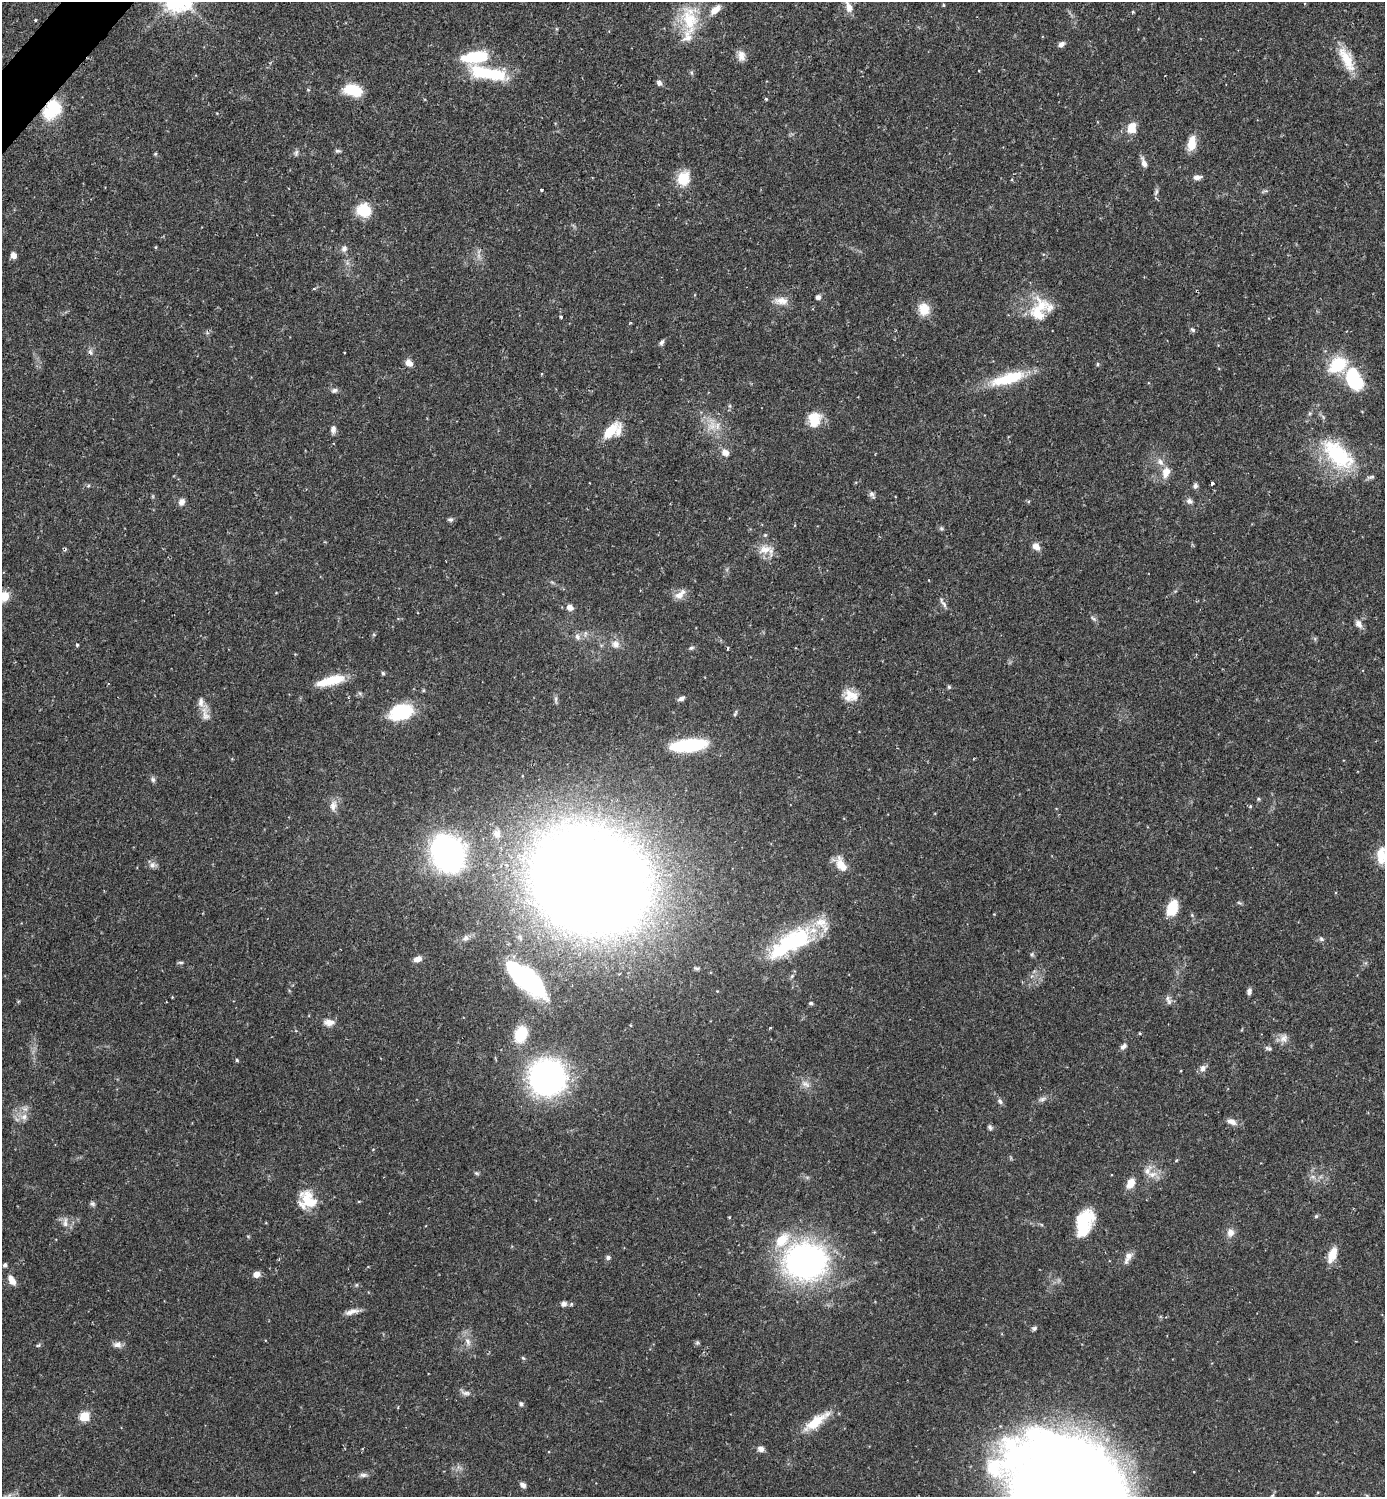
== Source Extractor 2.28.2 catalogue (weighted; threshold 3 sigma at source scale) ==
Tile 11 of 4 x 4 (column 3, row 3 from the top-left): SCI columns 2921-4303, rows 1497-2991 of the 5983 x 5982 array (HDU 1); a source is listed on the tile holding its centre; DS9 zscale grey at full resolution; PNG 1387 x 1499 px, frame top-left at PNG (2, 2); no overlay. Shown black and unused: <1% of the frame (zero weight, under 2 of 3 exposures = <1% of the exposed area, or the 3 px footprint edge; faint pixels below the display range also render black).
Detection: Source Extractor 2.28.2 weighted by HDU 2 'WHT'; one run over the whole footprint, this tile lists its part. Background 0.0719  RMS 0.0042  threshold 0.0191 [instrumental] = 3 sigma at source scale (4.5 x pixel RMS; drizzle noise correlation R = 1.50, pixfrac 1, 0.05/0.05 arcsec/px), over >= 5 px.
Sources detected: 182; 4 inside a brighter object's white glare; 2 cosmic-ray / hot-pixel residue — not listed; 12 inside a brighter listed object's ellipse — not listed separately; the other 164 listed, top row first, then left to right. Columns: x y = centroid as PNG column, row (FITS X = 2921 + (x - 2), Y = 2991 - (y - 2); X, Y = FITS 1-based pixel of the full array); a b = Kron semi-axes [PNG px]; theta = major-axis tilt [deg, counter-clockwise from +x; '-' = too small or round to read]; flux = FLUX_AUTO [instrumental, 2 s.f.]
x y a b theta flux
943 5 5 3 - 0.39
849 7 16 8 -72 3.5
715 10 17 9 42 4
1133 12 4 4 - 0.47
689 19 42 23 -84 20
35 20 3 3 - 0.47
1061 44 8 5 36 1.8
741 56 14 9 -78 3
475 57 30 12 7 20
1347 59 35 13 -64 11
487 73 43 13 -12 28
692 73 6 4 -71 0.61
659 83 7 6 - 1.6
308 90 5 3 - 0.36
353 90 15 9 -13 17
766 99 4 3 - 0.53
52 109 23 17 53 18
1132 128 14 11 76 6
1192 143 19 10 80 5.9
338 151 8 4 -1 0.81
296 153 9 5 79 1
155 154 5 4 - 0.56
1144 163 12 6 -69 2.4
1197 177 10 6 5 1.9
683 178 15 13 71 11
541 190 3 3 - 0.69
1265 191 10 3 19 0.7
1156 192 11 4 66 1.1
364 210 16 14 -18 11
155 247 5 3 - 0.39
344 249 9 7 70 1.8
13 255 6 6 - 2.4
314 289 5 3 - 0.42
818 297 6 6 - 1.3
781 301 20 10 -1 4.2
1041 305 24 17 -73 11
924 309 14 12 -82 7.3
561 317 4 3 - 0.62
1193 330 7 5 -38 0.84
662 342 7 5 56 1.1
409 363 9 7 -49 2.8
1098 364 5 4 - 0.58
1338 365 22 16 34 17
1008 378 46 13 16 19
1357 382 19 14 -14 21
334 390 9 6 20 1.2
730 406 6 4 -72 0.62
814 419 10 9 - 15
712 426 15 13 74 6.3
333 429 9 6 85 1.8
610 431 20 9 46 12
725 453 11 9 -37 2.8
1338 455 51 25 -44 36
1166 472 16 10 75 4.5
1212 483 4 3 - 1
88 485 5 4 - 0.66
1195 486 7 6 - 1.2
872 494 10 6 -59 1.3
1189 501 8 8 - 1.5
182 502 8 7 - 2.2
450 519 7 5 -8 1
941 528 6 5 - 0.7
765 535 6 4 42 0.59
1036 546 9 7 -46 3.1
765 549 22 14 -11 5.9
552 582 6 4 -19 0.62
680 594 16 9 39 3.6
5 596 11 9 68 5.9
943 603 18 5 -59 1.6
570 607 8 7 - 2.4
1094 619 10 4 -40 0.93
1359 624 11 7 -57 2.4
585 633 8 5 83 1.2
577 636 10 7 -64 1.7
616 644 11 10 - 3
77 645 4 3 - 0.61
691 648 8 5 10 0.8
727 648 4 2 - 0.62
383 673 5 4 - 0.72
331 681 35 10 15 12
949 687 5 5 - 0.62
360 693 7 4 -19 0.72
849 695 21 12 82 5.5
681 698 9 5 22 1.3
556 699 11 4 -90 1.1
401 712 28 17 17 20
735 713 9 4 66 0.67
205 714 24 9 -81 4.1
689 745 33 11 5 37
153 780 8 6 -60 1.1
1258 799 5 4 - 0.5
333 806 14 9 86 2.9
1250 806 5 4 - 0.52
497 834 12 10 -49 3
447 853 23 17 -66 180
1380 855 23 11 82 7.8
841 864 20 10 -63 5.7
152 865 9 8 - 1.8
590 881 68 58 -24 1400
1239 903 6 4 -19 0.56
1172 908 18 11 70 9.2
465 938 8 7 - 1.4
1321 939 7 6 - 0.97
796 941 50 29 44 38
1032 954 6 5 - 0.7
418 959 10 6 17 2.4
180 962 8 4 0 0.7
696 968 8 4 -12 0.83
525 978 48 18 -41 63
1249 991 8 5 77 1.3
1168 1000 14 6 -70 1.6
811 1003 6 4 1 0.72
329 1022 14 9 -3 3
770 1028 4 3 - 0.36
521 1034 20 14 71 13
1284 1038 13 10 56 2.8
1123 1046 9 6 44 1.5
1269 1048 9 5 -23 0.91
237 1060 4 4 - 0.59
1203 1068 9 7 65 2
547 1077 29 29 - 120
806 1084 14 7 -29 2.6
1042 1099 11 6 20 1.6
1000 1101 8 6 -53 1.2
24 1117 9 8 - 2.7
1232 1122 13 7 -20 2.6
990 1127 8 6 -59 0.95
373 1149 4 2 - 0.26
1176 1161 5 3 - 0.37
476 1173 7 5 -26 0.72
1152 1174 14 9 6 3.9
1313 1177 7 4 -19 1
1131 1183 12 8 57 4.8
308 1200 20 17 -49 14
93 1204 8 5 -16 0.9
1316 1216 6 5 - 0.62
729 1217 3 3 - 0.45
1084 1221 23 16 53 19
65 1222 15 6 85 2.2
1230 1233 12 10 -89 2.7
1332 1255 19 9 68 6.7
1129 1256 10 9 - 2.3
608 1257 7 6 - 1
805 1261 38 33 0 130
5 1265 4 4 - 1.1
257 1274 8 6 17 2.7
12 1280 12 7 -59 3.5
563 1304 8 7 - 1.8
352 1312 20 6 13 2.8
1034 1328 6 5 - 0.84
468 1342 13 7 -65 2.6
697 1343 6 5 - 0.71
117 1344 12 8 -1 2.1
38 1345 6 4 29 0.63
523 1358 6 4 -44 0.55
466 1393 15 6 -10 1.8
521 1404 6 6 - 0.96
84 1416 5 5 - 22
816 1421 35 10 36 11
761 1449 9 7 -33 1.7
363 1475 10 5 -5 1.4
523 1485 8 6 -39 1.5
1066 1492 112 89 -49 1000
1272 1496 9 4 54 0.96
Overlapping masked pixels (flux is a lower limit): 1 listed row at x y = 52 109
Isophote crosses this tile's border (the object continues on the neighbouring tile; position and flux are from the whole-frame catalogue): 6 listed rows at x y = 849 7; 1338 455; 5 596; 1380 855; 1066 1492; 1272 1496